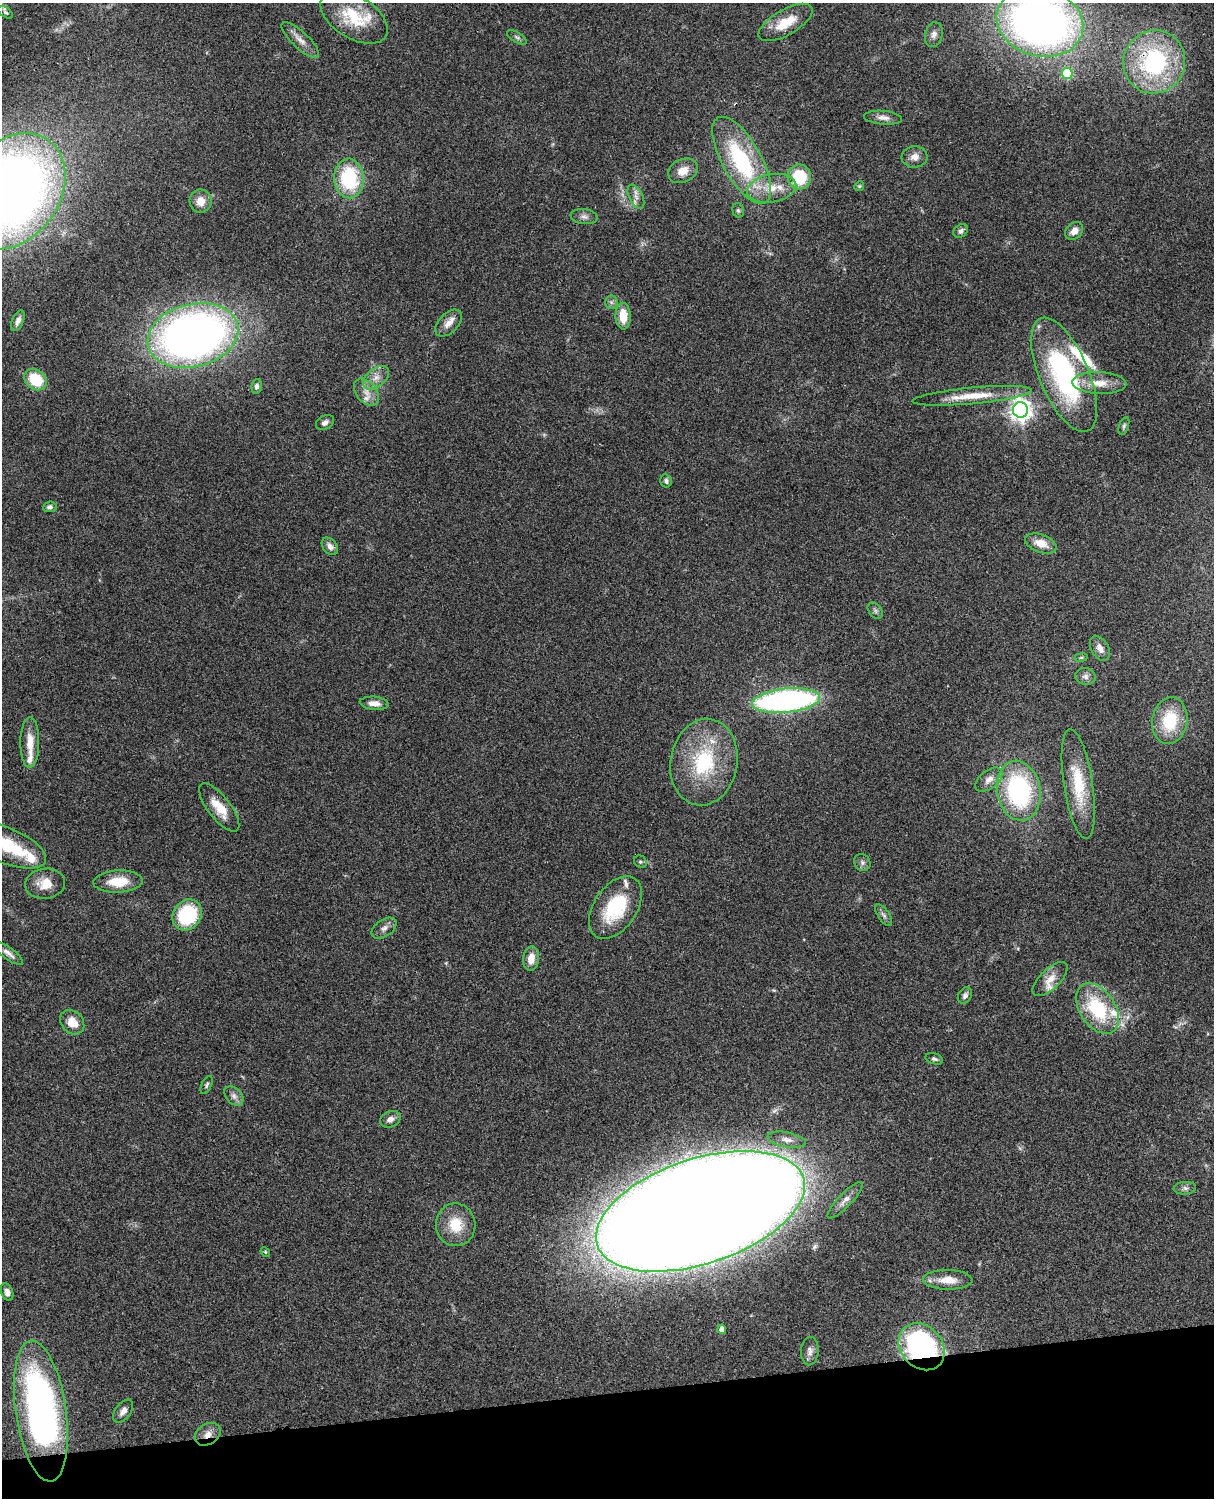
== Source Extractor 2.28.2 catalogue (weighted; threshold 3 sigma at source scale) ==
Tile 10 of 4 x 3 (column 2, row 3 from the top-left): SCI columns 1334-2545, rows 277-1772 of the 5087 x 4926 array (HDU 1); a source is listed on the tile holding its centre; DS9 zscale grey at full resolution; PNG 1216 x 1500 px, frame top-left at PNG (2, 3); each listed source drawn as its Kron ellipse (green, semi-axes under 4 px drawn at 4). Shown black and unused: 7% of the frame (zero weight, under 3 of 4 exposures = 6% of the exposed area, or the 3 px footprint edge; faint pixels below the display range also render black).
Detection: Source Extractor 2.28.2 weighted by HDU 2 'WHT'; one run over the whole footprint, this tile lists its part. Background 0.0876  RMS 0.0061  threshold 0.0273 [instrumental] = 3 sigma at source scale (4.5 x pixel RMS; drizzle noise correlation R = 1.50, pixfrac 1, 0.05/0.05 arcsec/px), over >= 5 px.
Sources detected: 98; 9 inside a brighter listed object's ellipse — not listed separately; the other 89 listed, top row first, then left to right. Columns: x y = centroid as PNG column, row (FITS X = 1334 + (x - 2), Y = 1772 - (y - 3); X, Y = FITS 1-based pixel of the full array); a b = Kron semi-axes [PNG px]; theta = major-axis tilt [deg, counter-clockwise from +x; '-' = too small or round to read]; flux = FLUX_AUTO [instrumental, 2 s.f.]
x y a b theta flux
5 12 8 4 -35 1.2
354 17 37 21 -32 26
786 22 30 12 30 15
1040 22 44 34 -15 430
934 35 12 8 76 3.5
517 37 11 5 -30 1.5
300 40 24 8 -43 5.7
1154 62 32 31 - 83
1067 73 5 5 - 27
883 118 19 7 -5 3.9
915 157 13 10 5 4.4
742 160 49 19 -61 70
683 171 15 11 25 7.6
799 177 12 12 - 27
349 178 20 15 -86 46
859 186 5 4 - 0.8
772 188 25 14 10 15
11 191 63 48 53 680
636 197 13 6 -63 3.5
201 201 11 11 - 7.2
738 210 7 5 -73 1.3
584 217 13 7 -8 2.8
961 231 8 6 37 1.9
1074 231 10 7 43 4.8
611 302 7 6 - 1.6
623 316 13 7 -89 11
18 321 11 5 67 3.1
449 323 16 9 45 5.4
193 335 46 31 14 440
1064 375 61 24 -67 100
376 378 15 9 38 5.6
35 380 12 9 -39 22
1099 383 27 10 -2 10
257 386 7 5 83 1.8
366 392 15 10 -51 6.3
972 396 60 8 5 17
1020 410 8 7 - 440
325 423 9 6 30 2.4
1124 426 9 4 72 1.3
666 481 7 5 -76 1.6
50 507 7 5 7 1.8
1041 543 16 9 -20 8.6
330 546 10 7 -51 3
875 611 9 6 -50 1.7
1100 648 13 8 -60 4
1081 657 7 3 8 0.76
1085 676 10 8 -11 2.7
786 701 34 12 6 200
374 703 14 6 -6 4.7
1170 721 23 17 81 27
30 742 25 9 89 10
704 762 44 33 80 51
989 780 16 9 38 4.5
1078 784 55 14 -81 27
1019 791 30 21 -79 84
219 807 29 11 -52 13
6 845 43 17 -22 32
640 862 7 6 - 1.3
862 862 9 7 -49 2.1
118 882 25 11 3 16
45 884 20 15 7 10
615 908 35 21 56 38
187 915 16 14 54 45
884 915 12 5 -55 2.1
384 928 14 8 35 3.3
8 953 18 6 -37 3.3
531 958 12 8 83 6.9
1050 979 22 10 44 7.4
965 995 9 6 61 2.3
1097 1009 28 18 -57 41
72 1022 13 10 -47 8.9
934 1059 9 5 -17 1.6
207 1085 9 5 65 1.3
234 1096 11 7 -46 3.1
390 1119 11 8 25 3.5
787 1140 19 7 -10 4.8
1185 1188 11 6 5 2.1
845 1200 24 7 46 4.5
700 1211 109 52 18 4500
456 1225 21 19 -87 17
265 1252 5 4 - 0.8
948 1280 25 10 -1 9.9
7 1292 9 5 -69 3.2
722 1329 4 4 - 3.8
922 1347 26 20 -48 120
810 1351 14 9 87 3.3
41 1411 71 25 -82 240
123 1411 13 7 53 3.4
208 1434 14 10 33 5.3
Overlapping masked pixels (flux is a lower limit): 4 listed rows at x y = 1154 62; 700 1211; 922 1347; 208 1434
Isophote crosses this tile's border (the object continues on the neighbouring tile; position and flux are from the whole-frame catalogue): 3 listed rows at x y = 1040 22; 11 191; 6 845